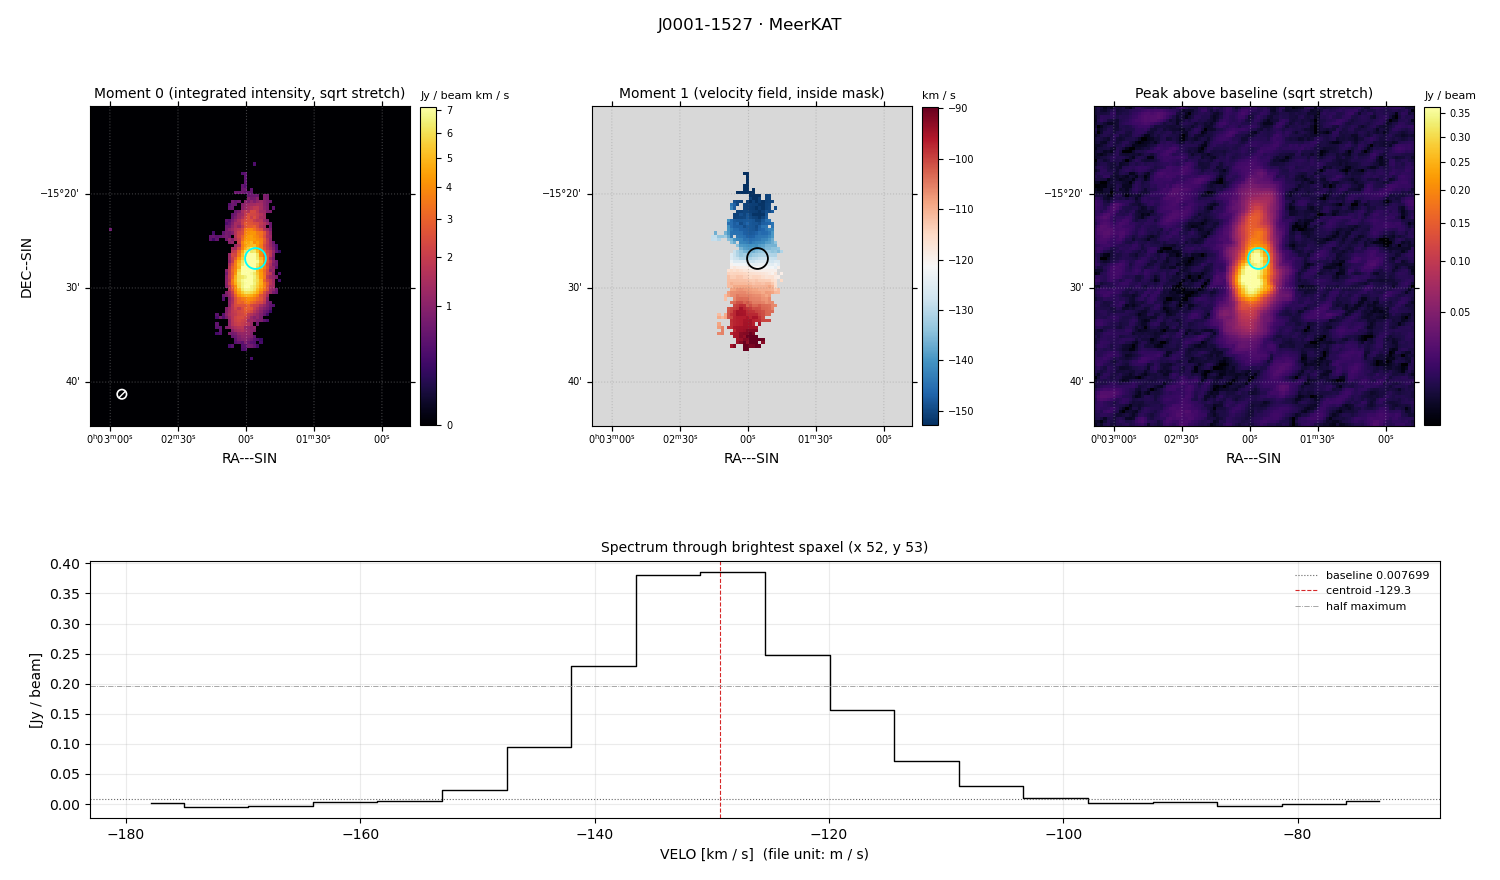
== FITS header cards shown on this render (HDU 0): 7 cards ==
OBJECT  = 'J0001-1527'  /
TELESCOP= 'MeerKAT '  /
BUNIT   = 'JY/BEAM '  /
CTYPE1  = 'RA---SIN'  /
CTYPE2  = 'DEC--SIN'  /
CTYPE3  = 'VELO    '  /
NAXIS3  =                   20  /

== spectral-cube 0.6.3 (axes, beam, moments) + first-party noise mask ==
SpectralCube HDU 0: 20 channels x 102 x 102 spaxels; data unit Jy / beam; figure title: J0001-1527 · MeerKAT
Units: BUNIT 'JY/BEAM' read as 'Jy/beam' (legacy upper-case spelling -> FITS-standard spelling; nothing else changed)
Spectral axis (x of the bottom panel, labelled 'VELO [km / s]  (file unit: m / s)'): -178 .. -73 km / s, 20 channels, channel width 5.51 km / s
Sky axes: RA---SIN/DEC--SIN; field 34' x 34' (20 arcsec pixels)
Beam (drawn as the hatched ellipse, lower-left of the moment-0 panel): BMAJ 60 arcsec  BMIN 60 arcsec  BPA -1.79 deg
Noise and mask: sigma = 5.7e-03 Jy / beam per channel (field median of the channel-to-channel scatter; includes a channel-correlation factor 1.4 measured on the 9252 emission-free spaxels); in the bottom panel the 13 channels outside the line scatter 1.0e-02 Jy / beam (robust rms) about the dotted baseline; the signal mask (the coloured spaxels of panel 2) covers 7% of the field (28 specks smaller than half a beam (5.1 px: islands under 6 px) dropped from it)
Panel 1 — Moment 0 (line voxels x channel width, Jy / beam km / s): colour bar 0 .. 7.12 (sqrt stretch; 0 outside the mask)
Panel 2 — Moment 1 (intensity-weighted velocity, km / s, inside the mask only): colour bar -152.9 .. -89.7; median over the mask -119.7
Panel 3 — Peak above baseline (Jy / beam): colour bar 0.00471 .. 0.364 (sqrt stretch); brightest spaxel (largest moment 0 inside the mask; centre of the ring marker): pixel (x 52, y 53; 0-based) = FK5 00h01m56s -15d27m00s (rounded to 2 s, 20 arcsec steps: no finer than the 20 arcsec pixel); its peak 0.378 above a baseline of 0.007699
Panel 4 — spectrum at that spaxel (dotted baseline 0.007699 Jy / beam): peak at -128 km / s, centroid -129.3 km / s (red dashed line; intensity-weighted over the run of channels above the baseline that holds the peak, -153 .. -98 km / s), W50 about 22 km / s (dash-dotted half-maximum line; edge to edge of the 4 channels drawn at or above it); detected line -148 .. -109 km / s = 7 of 20 channels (35%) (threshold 4 sigma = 0.023 Jy / beam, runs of >= 2 channels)